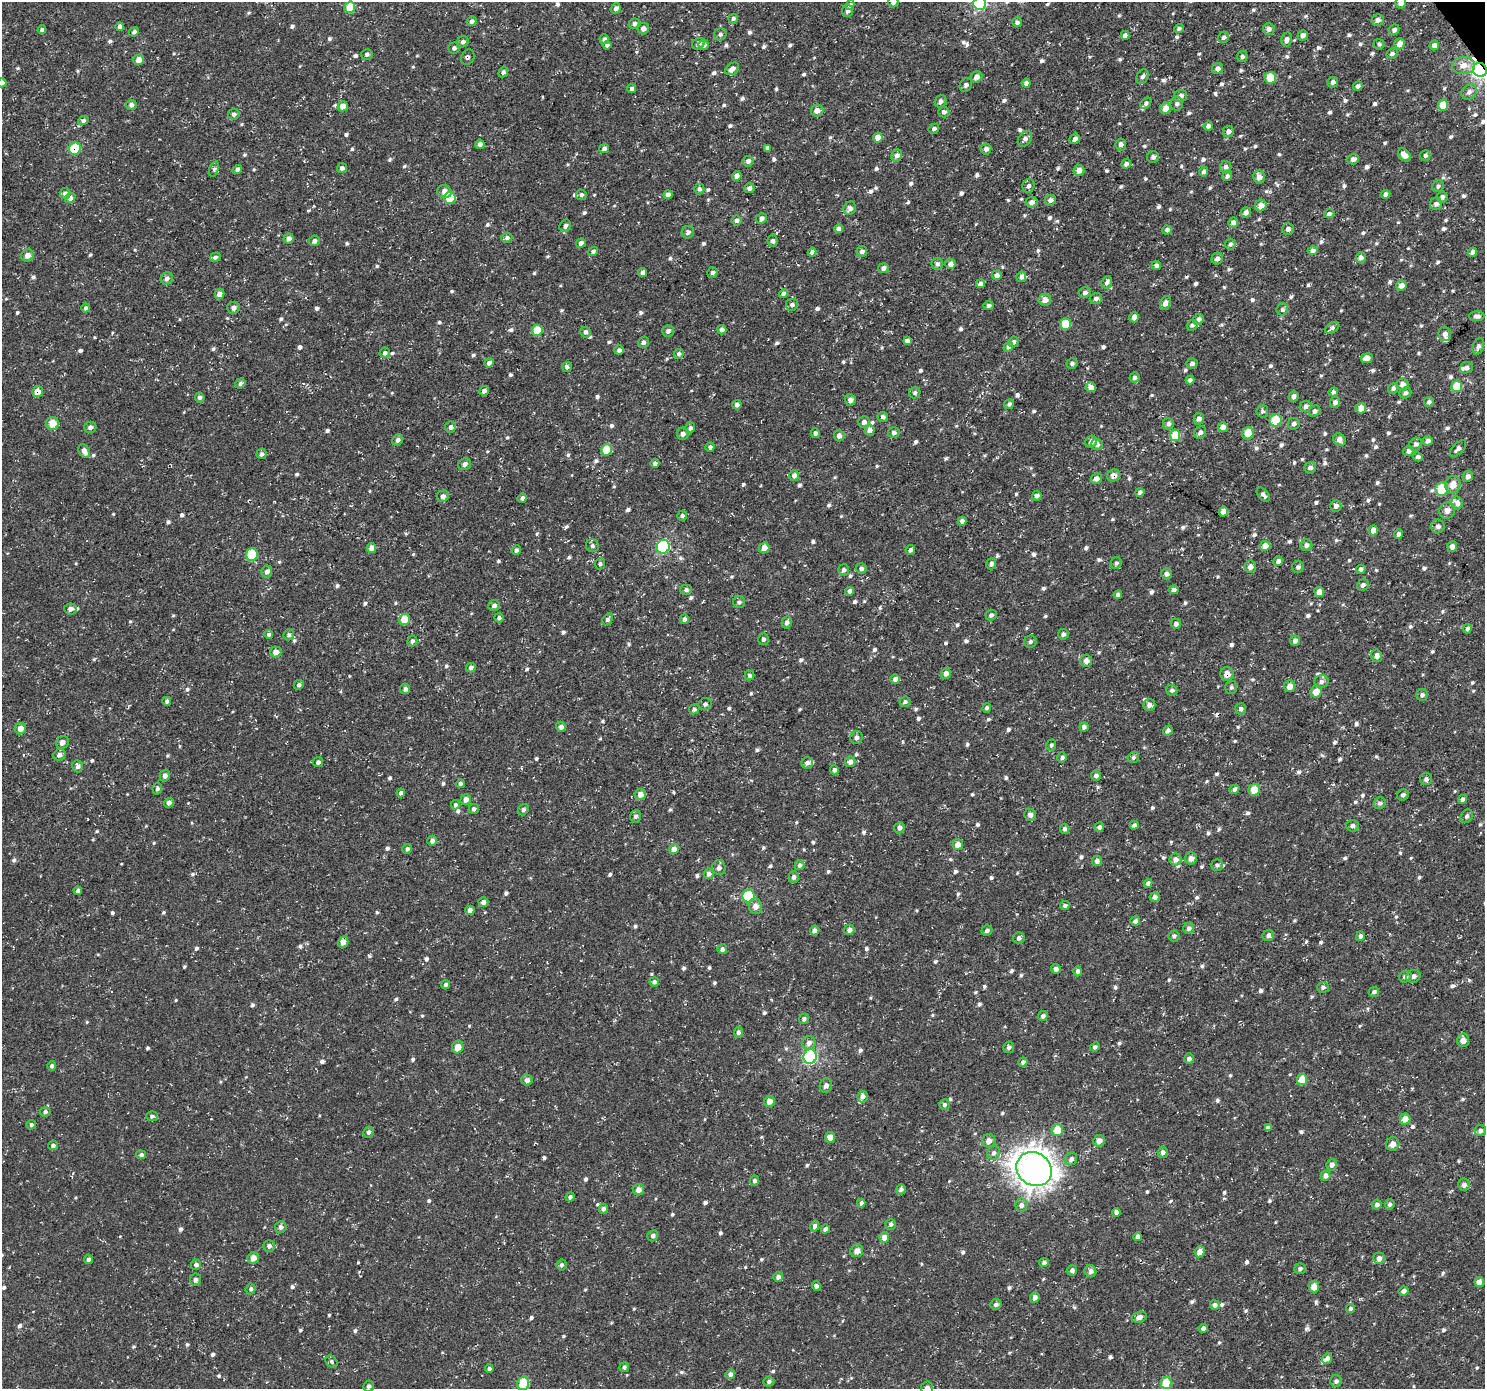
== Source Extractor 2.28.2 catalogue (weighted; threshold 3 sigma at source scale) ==
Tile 10 of 4 x 4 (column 2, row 3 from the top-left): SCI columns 1486-2968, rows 1576-2962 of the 5935 x 5860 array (HDU 1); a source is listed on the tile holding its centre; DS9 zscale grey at full resolution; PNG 1487 x 1391 px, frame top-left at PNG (2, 2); each listed source drawn as its Kron ellipse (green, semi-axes under 4 px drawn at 4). Shown black and unused: <1% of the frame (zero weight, under 3 of 5 exposures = <1% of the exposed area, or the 3 px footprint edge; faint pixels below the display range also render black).
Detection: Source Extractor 2.28.2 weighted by HDU 2 'WHT'; one run over the whole footprint, this tile lists its part. Background -8.28e-06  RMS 0.0033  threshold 0.0149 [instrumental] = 3 sigma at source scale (4.5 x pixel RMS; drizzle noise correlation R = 1.50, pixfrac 1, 0.0396/0.0396 arcsec/px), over >= 5 px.
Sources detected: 975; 10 inside a brighter listed object's ellipse — not listed separately; of the other 965, all 500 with FLUX_AUTO >= 0.815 (the completeness limit of this list) listed and drawn (465 fainter detections not listed), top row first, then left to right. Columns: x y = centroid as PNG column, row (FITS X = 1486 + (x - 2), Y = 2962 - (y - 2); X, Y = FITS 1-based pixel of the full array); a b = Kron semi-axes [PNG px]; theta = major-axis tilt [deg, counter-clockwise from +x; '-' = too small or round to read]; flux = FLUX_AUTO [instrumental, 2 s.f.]
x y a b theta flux
893 2 5 5 - 0.94
980 3 6 6 - 51
1401 3 5 5 - 1.5
850 5 5 4 - 0.91
350 7 6 5 - 8.1
616 8 5 5 - 1.1
847 11 6 5 - 1.4
733 19 5 4 - 0.9
1378 20 6 6 - 1.3
472 21 5 4 - 1.2
1017 22 5 4 - 1
634 24 5 5 - 1.2
120 26 4 4 - 1.4
1179 28 5 4 - 0.82
643 29 6 5 - 1.3
1269 29 6 6 - 1.3
42 30 4 3 - 0.87
1394 30 6 5 - 0.98
134 32 5 4 - 0.95
720 34 6 5 - 0.95
1125 35 4 4 - 1.4
1303 35 5 5 - 1.5
1224 37 6 5 - 0.93
604 39 5 4 - 1.1
1287 39 7 5 78 1.2
463 42 6 5 - 1.1
698 44 6 5 - 1.3
1379 44 5 5 - 0.85
1399 44 5 5 - 2.7
607 45 4 4 - 0.96
704 45 5 5 - 1.4
1434 45 5 4 - 1.4
454 48 5 5 - 0.97
1392 53 6 4 25 1
367 54 5 5 - 0.83
1242 56 5 5 - 1
468 57 8 6 62 0.91
139 60 5 5 - 2.8
1463 65 11 8 2 3.4
732 69 7 5 35 1.7
1218 69 6 5 - 1.5
1480 70 7 6 - 110
503 72 5 4 - 0.86
977 77 6 5 - 1.8
1142 77 8 5 60 1.1
1270 78 6 5 - 8.4
1333 82 5 5 - 1.1
2 83 4 4 - 1.9
1026 83 4 4 - 1.2
966 85 7 6 - 0.91
1358 86 5 4 - 0.94
631 89 4 4 - 0.91
1469 92 8 7 - 1.4
1181 96 6 6 - 1.5
941 101 6 5 - 1.4
1146 103 6 4 48 0.83
1177 104 7 6 - 1.2
131 105 5 5 - 1.4
1443 105 5 5 - 6.1
343 106 5 5 - 2.9
1165 108 6 5 - 3.1
817 111 6 6 - 2.1
944 112 5 5 - 1.4
234 114 6 5 - 0.94
83 120 5 4 - 0.92
1208 126 4 4 - 1.2
934 129 5 4 - 0.85
1228 131 6 5 - 1.5
878 138 5 4 - 3.2
1025 139 8 6 51 1.5
1075 139 5 5 - 1.2
480 144 4 4 - 1.4
1121 144 6 5 - 1.3
767 148 4 4 - 0.9
75 149 6 6 - 13
604 149 5 4 - 1.1
986 149 5 5 - 1.2
897 155 6 5 - 1.8
1404 155 8 5 -47 2.4
1425 155 5 5 - 0.9
1153 157 6 6 - 1.1
1353 159 6 5 - 1.3
748 161 5 5 - 1.3
1126 164 5 4 - 1.2
1226 167 6 6 - 1
342 168 5 5 - 0.94
214 169 8 4 71 0.82
237 169 5 4 - 1.4
1079 170 5 5 - 1.9
1204 172 5 4 - 0.9
737 176 5 4 - 1.8
1227 176 5 5 - 0.95
1259 177 7 6 - 2.1
1028 186 7 6 - 1.1
1438 186 6 5 - 0.83
749 188 5 5 - 1.5
699 189 5 5 - 1.1
444 192 7 6 - 2.3
65 194 5 5 - 1.5
1386 194 5 4 - 1.2
581 195 5 5 - 0.94
668 195 4 4 - 2.1
1442 197 5 5 - 1.3
70 198 5 5 - 1.7
450 198 6 5 - 9
1050 200 6 5 - 1.3
1031 202 6 5 - 1.5
1436 204 6 6 - 1.2
1261 205 6 5 - 2.7
850 208 7 6 - 1.5
1246 212 5 5 - 1.4
1329 214 5 4 - 0.9
761 218 6 5 - 1.5
737 220 5 5 - 1.3
1233 222 5 5 - 1.5
565 226 6 5 - 1
838 229 4 4 - 1.3
1288 229 6 6 - 1.2
1167 230 4 4 - 1
688 232 6 6 - 1.2
288 238 5 5 - 1.8
507 238 5 4 - 0.87
314 241 5 5 - 1.3
773 241 6 5 - 0.96
581 243 5 4 - 1.3
1230 244 5 5 - 0.96
593 251 5 4 - 0.88
862 251 5 5 - 1.3
1313 251 5 4 - 1.1
812 252 4 4 - 1.2
1472 252 5 4 - 1.4
27 255 6 6 - 2.2
215 257 5 4 - 0.93
1361 258 5 5 - 1.4
1217 259 6 5 - 1.2
937 264 6 6 - 0.96
951 264 5 5 - 1.5
1156 265 5 4 - 0.82
883 268 5 5 - 1.3
643 272 4 4 - 1.4
712 273 5 5 - 0.82
997 275 5 4 - 1.6
1021 277 5 4 - 1.3
167 278 6 6 - 1.3
1107 282 6 5 - 1.5
981 284 4 4 - 1.5
1401 285 5 5 - 2.1
1085 292 6 5 - 1
220 294 5 4 - 2.8
783 294 5 4 - 1.3
1096 298 6 5 - 1.2
1045 300 6 6 - 2.5
1165 303 7 5 67 1.6
792 305 6 6 - 0.9
988 306 5 4 - 1
86 308 5 4 - 0.93
233 308 6 6 - 1.5
1282 309 6 5 - 0.9
1477 316 7 5 2 1.4
1134 317 5 5 - 2.6
1198 319 6 5 - 1.3
1065 324 6 5 - 8.4
1192 325 6 5 - 0.95
1332 328 8 5 32 0.85
537 330 5 5 - 9.5
722 330 5 4 - 1.3
668 331 6 5 - 1.2
586 332 5 5 - 1
1445 334 7 6 - 1.6
907 341 4 4 - 1.2
643 342 6 5 - 0.95
1013 342 5 5 - 1
1478 346 9 5 70 1
1008 347 5 4 - 0.87
619 350 4 4 - 1
385 353 5 5 - 1
679 354 5 5 - 0.9
1367 358 6 5 - 1.9
489 363 4 4 - 1.5
1072 363 5 5 - 0.93
1192 364 5 5 - 1.1
567 367 5 5 - 0.94
1466 368 7 5 18 1.2
1134 377 5 5 - 0.94
1190 380 4 4 - 0.97
240 384 5 4 - 0.93
1403 384 6 6 - 1.8
1457 386 6 5 - 7.6
1091 387 5 5 - 2.3
1393 388 5 5 - 0.96
484 391 5 4 - 1.3
37 392 5 5 - 3.2
1333 392 5 4 - 1
915 393 6 5 - 0.83
1405 393 6 5 - 1
1294 396 5 5 - 1.3
200 397 5 4 - 1.3
850 400 6 5 - 1.6
1335 402 5 5 - 1.2
1429 402 5 4 - 0.96
1009 404 5 4 - 0.86
737 405 4 4 - 1.4
1306 406 6 5 - 1.2
1361 408 5 5 - 3.3
1262 411 6 6 - 0.84
1315 411 6 5 - 0.98
883 417 5 5 - 1.1
1199 419 6 5 - 1.3
1276 420 6 6 - 9.4
864 422 6 5 - 1.3
52 423 6 6 - 5
1168 424 6 5 - 1.1
1294 424 6 5 - 0.98
90 427 6 5 - 1.1
450 427 5 5 - 1.3
1223 427 5 5 - 2.8
690 428 5 5 - 1
869 430 5 5 - 1.9
815 433 5 4 - 1
894 433 6 5 - 1.1
1200 433 6 5 - 1.2
1248 433 6 5 - 5.9
683 434 6 6 - 1.4
1175 435 6 5 - 8.5
839 436 5 5 - 1.6
398 440 6 5 - 1.1
1339 440 6 5 - 2
1428 441 5 4 - 1.3
1091 442 6 5 - 1.4
1097 444 6 5 - 1.4
1416 444 7 6 - 1.1
710 447 4 4 - 1
1458 448 10 5 45 1.3
607 450 6 5 - 7.2
84 451 7 5 -62 2.3
1409 451 5 5 - 1.4
262 454 5 5 - 1.1
1418 457 5 4 - 1.1
655 463 4 4 - 0.99
464 464 6 5 - 1.3
1310 468 6 5 - 1.3
1114 475 7 6 - 1.9
794 476 5 5 - 1.6
1468 476 6 5 - 1.4
1096 479 5 5 - 1.7
1453 485 9 7 80 3.1
1442 489 6 6 - 11
1140 492 4 4 - 1.2
1263 495 8 5 -50 1.3
443 496 6 5 - 1.6
1037 496 5 4 - 1.2
522 498 5 4 - 0.86
1457 503 6 5 - 1.9
1336 506 5 5 - 1.2
1447 510 8 7 - 2
1223 511 5 4 - 1.9
682 516 5 5 - 0.82
962 521 4 4 - 1.1
1438 526 7 6 - 1.3
1373 530 5 4 - 2.8
1399 534 5 4 - 1.2
1306 545 6 6 - 1.3
592 546 7 6 - 0.88
1265 546 5 5 - 3.3
663 547 7 6 - 35
1452 547 5 5 - 2
371 548 5 4 - 2.6
764 548 5 5 - 3.2
516 550 5 4 - 0.91
910 550 5 4 - 0.98
252 555 6 5 - 12
1278 561 5 5 - 1.2
1116 563 6 5 - 0.82
600 564 5 5 - 0.82
991 564 5 5 - 1.2
1250 567 6 6 - 1.8
1298 567 6 6 - 0.99
861 568 5 5 - 0.9
1361 569 5 4 - 0.95
843 570 6 5 - 1.1
267 571 6 5 - 1.4
1166 574 5 5 - 1.4
1363 585 6 5 - 0.96
686 590 6 5 - 0.94
1173 590 5 4 - 1.3
850 591 4 4 - 1.3
1319 592 5 5 - 2.4
1118 595 4 4 - 0.99
739 602 6 5 - 0.93
494 605 5 5 - 1.3
71 609 6 5 - 1.4
991 615 5 5 - 1
499 618 5 4 - 0.97
404 619 6 5 - 6.3
608 619 7 4 60 1.1
684 619 5 4 - 1
787 622 6 5 - 1.1
1176 624 5 5 - 1
1468 629 5 4 - 1
269 634 4 4 - 0.94
1063 634 5 5 - 1.1
289 635 5 5 - 0.9
763 639 6 5 - 0.89
412 641 5 5 - 0.95
1295 641 5 5 - 1.6
1030 642 6 6 - 0.92
276 652 5 5 - 2.3
1377 656 6 5 - 1.5
1086 661 6 6 - 2
471 668 5 4 - 1.3
946 673 5 5 - 1.7
1227 674 7 7 - 2.8
750 676 5 5 - 1
895 679 5 4 - 1.1
1322 682 7 6 - 1.1
299 685 5 4 - 0.89
1290 686 6 5 - 2.4
1231 687 6 6 - 0.83
405 689 5 5 - 1.1
1172 690 6 5 - 0.96
1316 692 6 5 - 3.6
1422 695 6 6 - 1
167 701 4 4 - 0.85
905 702 5 5 - 0.96
705 704 7 6 - 1
1149 705 6 6 - 1.4
987 708 4 4 - 0.82
694 709 5 5 - 0.86
1241 709 5 5 - 0.96
561 727 5 5 - 1.4
1084 727 4 4 - 0.98
20 729 6 5 - 2.5
1168 731 5 4 - 0.86
857 737 6 6 - 1.3
62 743 7 6 - 1.7
1051 745 6 5 - 0.81
59 755 6 5 - 1.6
1062 757 5 5 - 0.88
1133 757 6 5 - 0.85
318 762 5 5 - 1.1
850 762 5 5 - 1.6
807 763 6 5 - 1.3
78 766 6 5 - 1.3
834 770 4 4 - 1.1
1096 775 5 5 - 1.2
165 776 6 5 - 1.6
1426 779 6 6 - 1.1
460 784 4 4 - 0.99
157 789 6 4 78 1
1234 789 5 4 - 1
1254 790 6 5 - 5.5
401 793 4 4 - 1.2
640 794 5 5 - 2.6
1403 795 6 5 - 1
1463 799 4 4 - 1.3
466 800 5 5 - 1.9
169 803 5 4 - 1.2
1380 803 6 5 - 0.98
455 805 5 4 - 0.86
474 809 5 5 - 1.1
523 810 6 5 - 0.83
1030 815 6 5 - 1.6
635 816 6 5 - 0.92
1467 816 7 5 58 1.1
1134 825 4 4 - 0.94
1353 826 6 5 - 1.3
1099 827 5 4 - 1.1
899 828 5 5 - 1.3
1064 829 5 4 - 0.94
432 841 5 4 - 1.4
958 844 5 5 - 2.4
407 849 5 5 - 0.92
674 849 5 5 - 3.1
1191 858 6 6 - 1.8
1175 859 6 6 - 2
1097 861 5 5 - 1.3
800 865 5 4 - 0.98
1217 865 6 6 - 1
719 868 7 6 - 1.6
709 874 5 5 - 1.4
794 877 6 5 - 1.1
1148 883 4 4 - 1.3
78 891 4 4 - 1.1
748 896 6 6 - 21
1155 897 5 5 - 1.4
483 902 5 5 - 1.8
756 906 8 6 -73 2.2
1065 906 5 4 - 0.92
470 910 5 4 - 2.2
1135 921 5 4 - 1
1189 928 5 5 - 1.2
849 930 5 5 - 1.3
987 930 6 5 - 1.1
815 931 5 4 - 1.2
1268 935 6 5 - 1.3
1174 936 5 5 - 0.93
1360 936 5 4 - 0.92
1019 938 6 6 - 1.2
343 942 5 5 - 2.3
722 949 5 5 - 1.1
1056 969 5 4 - 1.3
1077 971 5 4 - 1
1414 976 7 6 - 1.4
1405 977 6 6 - 1.3
654 982 5 4 - 0.88
446 985 4 4 - 0.83
1323 987 6 5 - 0.95
1374 992 5 5 - 0.88
1043 1016 5 4 - 1.2
804 1019 5 5 - 0.97
738 1032 5 4 - 0.99
1463 1040 7 6 - 1.9
809 1043 7 6 - 1.9
458 1047 6 5 - 3.4
1009 1047 6 5 - 0.94
1095 1047 5 4 - 0.91
810 1057 7 6 - 47
1189 1059 5 5 - 1.1
1023 1062 5 4 - 1.4
52 1066 5 4 - 0.85
527 1080 6 5 - 1.3
1302 1080 5 5 - 6.5
826 1085 7 6 - 1.3
862 1097 6 5 - 1.6
769 1101 5 5 - 2.3
944 1105 5 5 - 1
45 1112 5 5 - 0.83
152 1116 5 5 - 0.82
1405 1119 5 5 - 2.9
31 1125 5 4 - 0.83
1268 1128 4 4 - 1.2
1057 1130 6 5 - 5.6
1480 1131 6 5 - 1.1
368 1132 6 5 - 1.1
830 1137 5 5 - 2.8
989 1141 7 6 - 2.1
1099 1141 6 5 - 2.2
1393 1144 7 6 - 2
53 1145 5 4 - 0.93
1163 1152 5 5 - 1.3
994 1153 7 6 - 1.2
141 1155 5 4 - 0.81
1071 1159 6 5 - 1.1
1332 1165 6 5 - 1.7
1034 1169 18 16 -35 330
1325 1176 5 5 - 1.5
754 1181 5 4 - 1
1464 1185 6 6 - 1.6
901 1189 5 5 - 1.2
639 1190 6 5 - 2
570 1197 4 4 - 1
861 1203 4 4 - 1.1
1390 1204 5 5 - 1
1021 1205 6 6 - 1.7
1377 1205 5 4 - 1.2
603 1209 5 4 - 0.86
1116 1212 4 4 - 1.2
891 1224 5 5 - 0.93
814 1226 5 4 - 1.1
281 1227 6 5 - 1.1
825 1229 4 4 - 1.1
653 1236 6 5 - 1
884 1237 5 5 - 2.5
1138 1237 4 4 - 1.4
269 1246 5 5 - 1.1
857 1251 6 6 - 2.4
1200 1252 5 5 - 2.9
253 1258 6 5 - 2.5
1379 1258 6 5 - 1.4
88 1259 4 4 - 1.1
1044 1262 5 4 - 1.1
196 1265 5 5 - 1.2
561 1265 5 5 - 0.82
1300 1269 6 5 - 0.96
1072 1270 5 5 - 1.2
1090 1271 6 6 - 1.8
778 1277 5 5 - 1.2
195 1280 6 5 - 1.2
1479 1282 5 4 - 2.2
816 1286 5 4 - 0.97
1314 1287 6 5 - 3.6
251 1289 5 5 - 0.87
1404 1291 5 4 - 1.1
1035 1297 5 4 - 1.5
996 1304 6 5 - 1.1
1215 1305 5 5 - 1.4
1350 1308 5 4 - 0.82
1139 1317 8 5 16 1.6
1203 1328 4 4 - 1.3
1327 1359 5 4 - 1.4
332 1362 7 5 -48 0.83
624 1367 5 4 - 0.98
489 1368 4 4 - 0.92
730 1374 5 4 - 1.5
1336 1381 6 6 - 0.98
769 1382 5 5 - 0.88
523 1383 7 5 77 11
1166 1383 6 5 - 8
369 1386 5 5 - 0.98
927 1388 6 6 - 1.4
Overlapping masked pixels (flux is a lower limit): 5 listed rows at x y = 1480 70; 75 149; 37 392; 1114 475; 1227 674
Isophote crosses this tile's border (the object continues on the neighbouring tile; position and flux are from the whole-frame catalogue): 7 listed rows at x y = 893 2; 980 3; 1401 3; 1480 70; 2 83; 523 1383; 927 1388